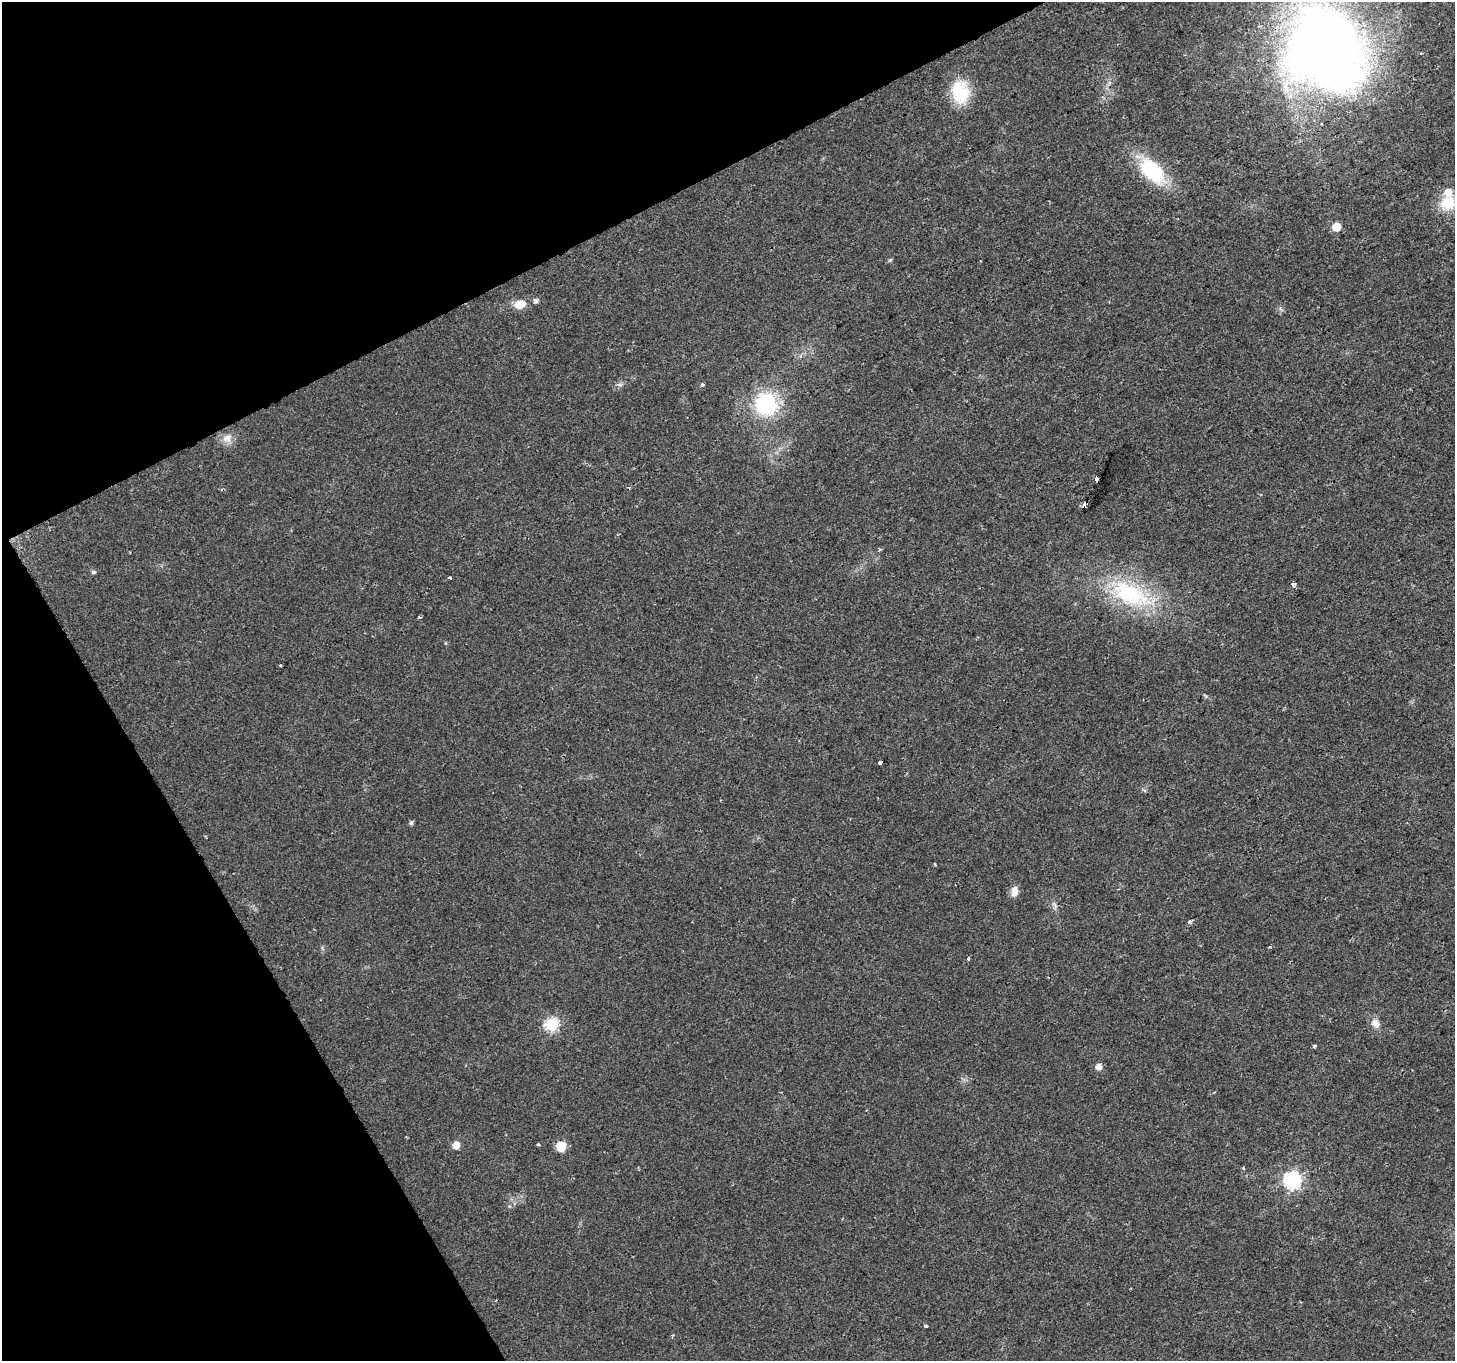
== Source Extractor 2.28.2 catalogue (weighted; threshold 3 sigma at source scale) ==
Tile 5 of 4 x 4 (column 1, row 2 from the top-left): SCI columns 1-1453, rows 2825-4183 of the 5816 x 5708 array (HDU 1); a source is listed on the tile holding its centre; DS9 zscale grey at full resolution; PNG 1457 x 1363 px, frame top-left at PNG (2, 2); no overlay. Shown black and unused: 25% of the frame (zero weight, under 2 of 3 exposures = <1% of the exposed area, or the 3 px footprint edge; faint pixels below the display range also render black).
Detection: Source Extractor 2.28.2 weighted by HDU 2 'WHT'; one run over the whole footprint, this tile lists its part. Background 0.0277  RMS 0.0057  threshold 0.0258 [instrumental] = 3 sigma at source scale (4.5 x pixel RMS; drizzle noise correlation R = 1.50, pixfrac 1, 0.0396/0.0396 arcsec/px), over >= 5 px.
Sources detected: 40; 1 cosmic-ray / hot-pixel residue — not listed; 1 inside a brighter listed object's ellipse — not listed separately; the other 38 listed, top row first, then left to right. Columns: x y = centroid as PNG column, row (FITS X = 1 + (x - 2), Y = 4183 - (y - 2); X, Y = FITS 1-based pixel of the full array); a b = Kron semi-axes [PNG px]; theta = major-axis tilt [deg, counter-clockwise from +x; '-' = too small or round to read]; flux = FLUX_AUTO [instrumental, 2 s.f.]
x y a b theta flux
1325 49 93 79 -56 520
1421 53 3 3 - 0.64
960 92 28 21 -80 23
1152 171 35 20 -45 37
1448 203 17 15 41 17
1336 227 6 6 - 12
890 260 6 5 - 0.81
535 301 7 6 - 1.5
520 304 13 9 12 8.1
619 385 7 4 18 1.2
702 385 4 4 - 1.3
766 404 21 21 - 46
227 438 13 10 28 5.1
1096 480 3 3 - 26
1084 504 5 3 - 3.9
880 549 4 4 - 0.89
93 572 6 5 - 0.98
450 577 3 3 - 2.3
1293 584 4 3 - 2.4
1130 594 58 28 -25 61
420 617 5 3 - 0.74
280 665 2 2 - 0.56
880 762 4 3 - 12
411 823 6 5 - 1.3
1014 891 13 9 84 4
1190 922 6 5 - 1.3
1270 947 4 3 - 0.61
1375 1023 12 10 -57 4.1
551 1025 6 6 - 72
1314 1046 4 3 - 1.3
1099 1067 6 6 - 3.9
538 1144 4 3 - 0.74
456 1145 6 5 - 6.4
561 1146 6 6 - 29
1243 1167 3 2 - 0.86
1292 1180 7 7 - 150
925 1326 3 3 - 3.9
672 1335 4 3 - 0.8
Overlapping masked pixels (flux is a lower limit): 1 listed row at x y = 1084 504
Isophote crosses this tile's border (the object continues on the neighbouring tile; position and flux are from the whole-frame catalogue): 1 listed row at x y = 1325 49